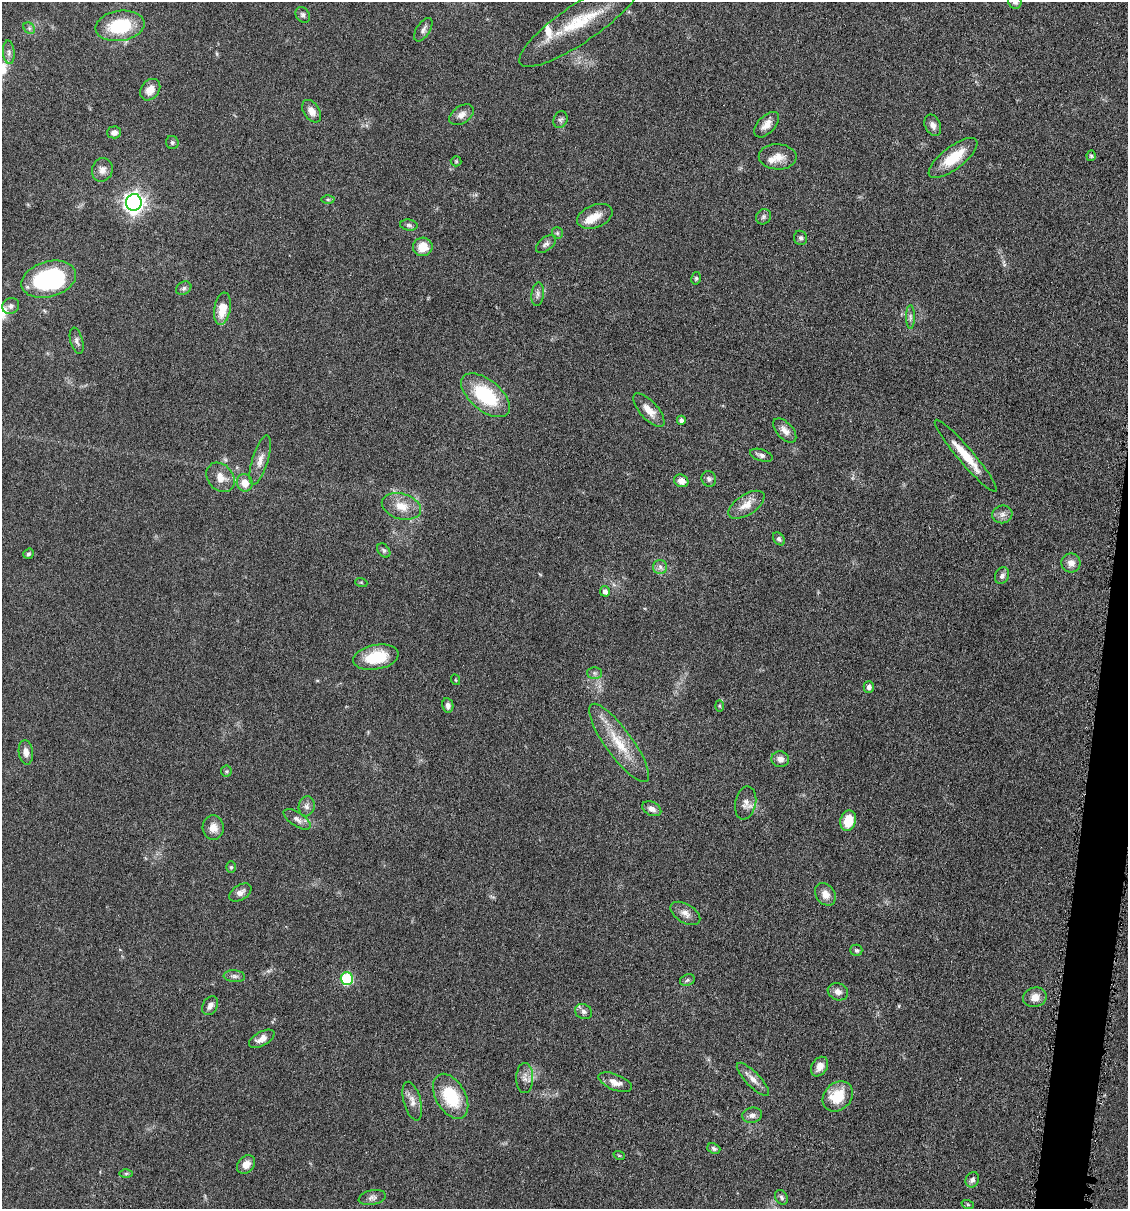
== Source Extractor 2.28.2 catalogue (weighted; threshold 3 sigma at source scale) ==
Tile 10 of 4 x 4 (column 2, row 3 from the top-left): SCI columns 1242-2367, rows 1212-2418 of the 4852 x 4836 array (HDU 1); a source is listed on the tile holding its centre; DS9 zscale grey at full resolution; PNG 1130 x 1211 px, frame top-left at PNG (2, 2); each listed source drawn as its Kron ellipse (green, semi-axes under 4 px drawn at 4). Shown black and unused: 2% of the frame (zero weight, under 4 of 8 exposures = <1% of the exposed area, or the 3 px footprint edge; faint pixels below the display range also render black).
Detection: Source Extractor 2.28.2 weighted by HDU 2 'WHT'; one run over the whole footprint, this tile lists its part. Background 0.0485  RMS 0.004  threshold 0.0163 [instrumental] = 3 sigma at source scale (4.09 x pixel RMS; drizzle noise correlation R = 1.36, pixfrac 0.8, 0.05/0.05 arcsec/px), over >= 5 px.
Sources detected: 109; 1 too faint to see at this stretch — neither listed nor drawn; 4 inside a brighter listed object's ellipse — not listed separately; the other 104 listed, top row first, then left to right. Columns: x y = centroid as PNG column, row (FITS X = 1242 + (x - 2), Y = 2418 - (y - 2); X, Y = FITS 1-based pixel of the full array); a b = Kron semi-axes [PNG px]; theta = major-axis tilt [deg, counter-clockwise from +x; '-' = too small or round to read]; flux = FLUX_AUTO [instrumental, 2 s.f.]
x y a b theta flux
1015 2 7 6 - 1.5
303 15 8 6 -58 1.1
579 23 71 19 34 19
120 26 25 15 8 20
29 28 6 5 - 0.75
423 30 13 6 57 1.5
9 52 12 5 -85 1.5
150 90 12 9 52 4
312 111 12 7 -56 2.8
462 115 13 8 34 2.6
561 120 8 7 - 1.1
767 125 15 8 46 3.3
933 125 11 7 -65 1.9
114 132 7 6 - 2
172 142 6 6 - 0.82
1091 156 5 4 - 0.58
778 157 19 12 -2 4.3
953 158 29 11 37 12
456 161 5 5 - 0.49
102 170 12 10 72 2.5
328 200 6 4 -1 0.57
134 202 8 8 - 210
595 216 18 11 22 5.1
763 217 8 7 - 0.95
409 225 9 5 -9 0.97
557 233 6 5 - 0.63
801 238 7 6 - 0.97
546 244 12 6 38 1.4
423 247 10 9 - 5.6
696 278 6 5 - 0.57
49 279 28 17 16 49
184 288 8 6 31 0.97
538 294 12 6 84 1.4
11 306 9 7 30 1.5
222 309 16 8 81 7.1
910 317 12 4 -90 1.1
77 341 13 6 -75 1.4
486 395 29 15 -40 25
649 410 21 9 -48 4.6
681 420 4 4 - 1.3
785 430 15 8 -47 2.5
761 455 11 6 -18 1.5
966 456 47 7 -50 9.2
260 460 25 8 73 3.4
220 477 16 12 -50 4.5
709 479 8 7 - 1.1
681 481 7 6 - 3.1
245 483 9 8 - 4.6
746 505 20 10 33 4.9
401 506 20 12 -17 6.3
1002 514 10 9 - 2
779 539 7 5 -53 0.83
384 550 8 5 -51 0.85
29 554 5 5 - 0.74
1071 563 9 9 - 2.6
660 567 7 7 - 1.4
1002 576 8 7 - 1.5
361 582 6 4 -19 0.37
605 591 5 5 - 1.6
376 657 23 12 10 14
594 673 7 6 - 0.95
456 680 5 3 - 0.31
869 687 6 5 - 1.4
448 705 7 5 -79 1.5
719 706 6 4 -88 0.46
619 743 47 13 -54 13
26 752 12 7 -83 2.5
780 759 9 7 -14 1.9
226 771 5 5 - 0.49
746 803 17 10 78 2.8
307 806 10 8 81 1.7
652 809 10 6 -26 2
297 819 15 7 -33 2
848 821 10 7 76 8.7
213 828 12 10 -86 3.4
231 867 6 5 - 0.57
240 892 12 7 31 2.2
825 894 12 9 -55 3
685 913 16 9 -31 2.8
856 950 6 5 - 0.83
234 976 11 6 -5 1.2
347 979 6 6 - 23
687 980 7 5 24 0.77
838 992 10 8 -20 2.3
1035 997 12 10 13 3.4
210 1006 10 7 60 1.8
583 1012 9 7 -29 1.4
262 1039 14 7 29 2.7
820 1067 10 7 56 3
525 1078 15 8 89 2.5
753 1079 22 7 -46 3.1
615 1082 18 8 -22 3.3
451 1096 24 14 -61 18
838 1096 17 13 44 12
412 1101 20 8 -75 3.1
752 1115 10 7 13 1.7
714 1149 6 5 - 0.91
619 1155 6 3 -19 0.37
246 1164 10 8 48 3.3
126 1173 6 4 1 0.57
972 1180 8 6 61 1.5
781 1197 8 6 -55 0.89
372 1198 14 7 13 1.7
968 1205 6 4 -19 0.48
Isophote crosses this tile's border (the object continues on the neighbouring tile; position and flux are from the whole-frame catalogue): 1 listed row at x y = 1015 2